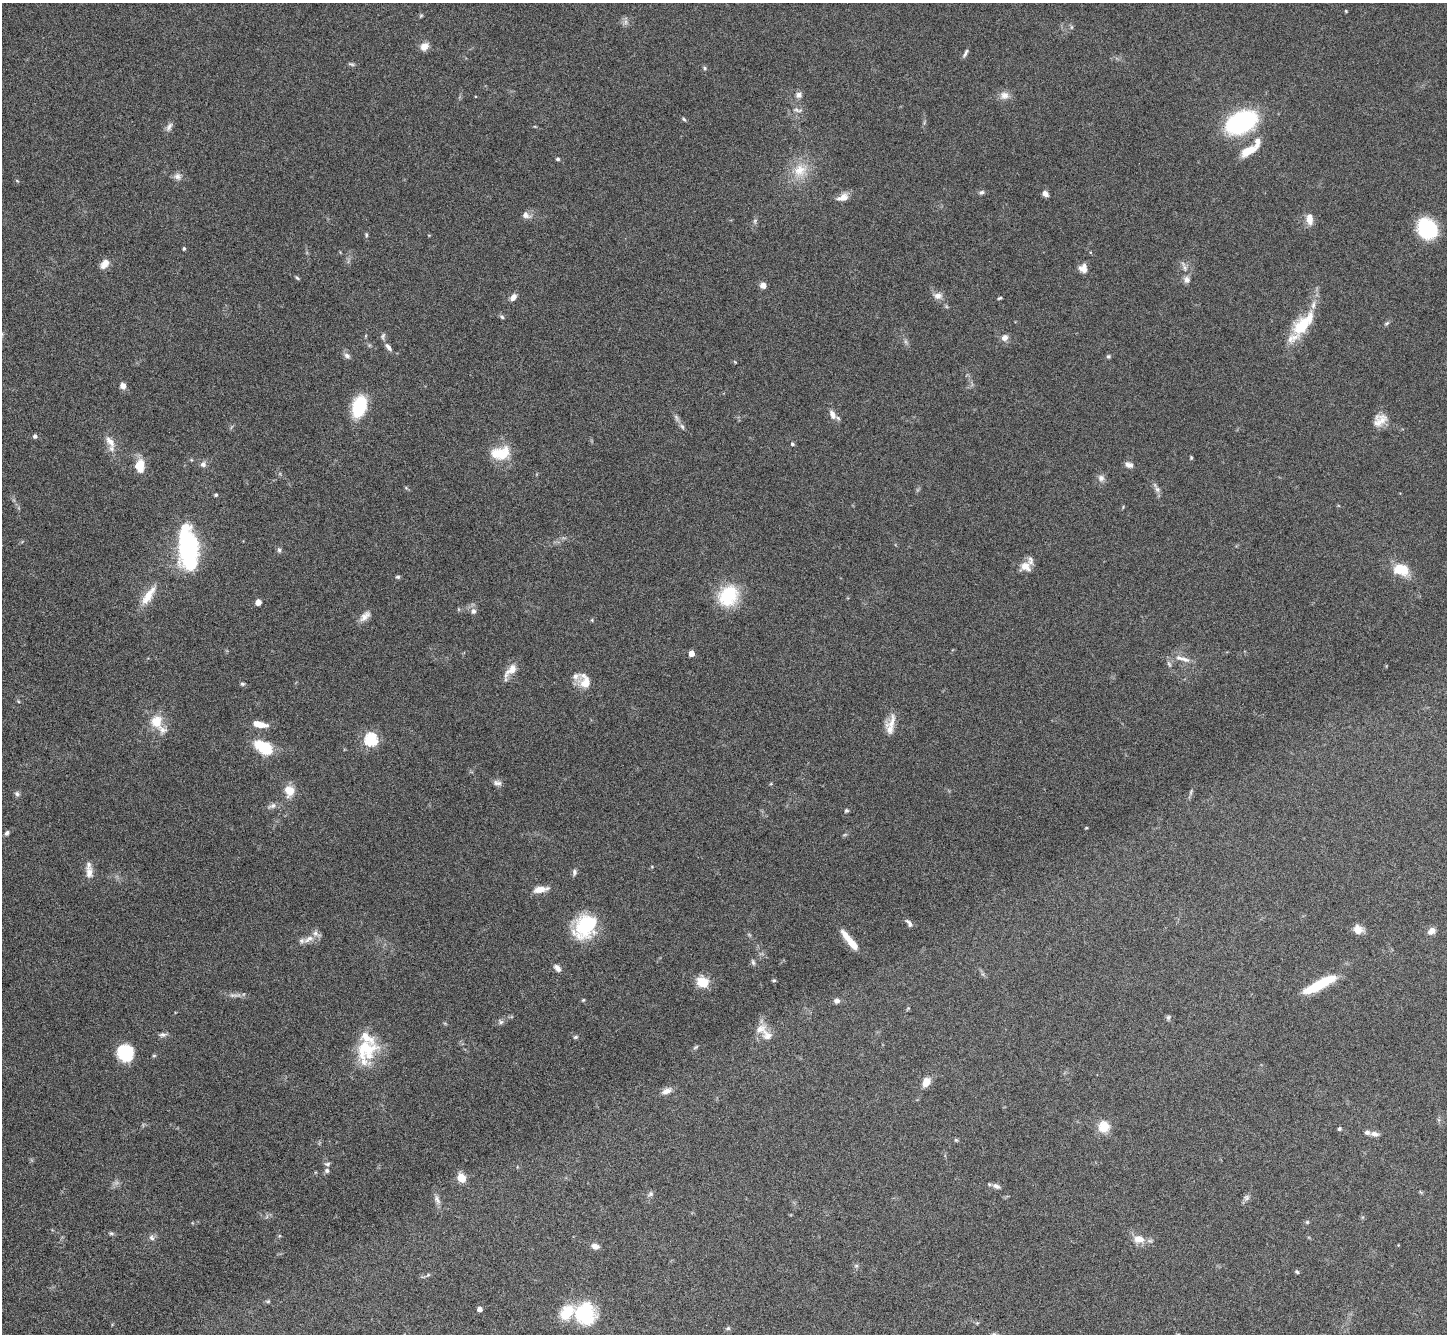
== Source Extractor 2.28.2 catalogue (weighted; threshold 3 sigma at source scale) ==
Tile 7 of 4 x 4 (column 3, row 2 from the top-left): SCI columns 2905-4349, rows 2966-4297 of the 5805 x 5795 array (HDU 1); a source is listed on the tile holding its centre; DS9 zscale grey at full resolution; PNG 1449 x 1336 px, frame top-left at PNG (2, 3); no overlay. Nothing masked; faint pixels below the display range render black.
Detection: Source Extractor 2.28.2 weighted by HDU 2 'WHT'; one run over the whole footprint, this tile lists its part. Background 0.0645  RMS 0.003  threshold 0.0124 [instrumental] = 3 sigma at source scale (4.09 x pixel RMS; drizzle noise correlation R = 1.36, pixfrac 0.8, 0.05/0.05 arcsec/px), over >= 5 px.
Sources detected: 148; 2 too faint to see at this stretch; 2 inside a brighter object's white glare — not listed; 12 inside a brighter listed object's ellipse — not listed separately; the other 132 listed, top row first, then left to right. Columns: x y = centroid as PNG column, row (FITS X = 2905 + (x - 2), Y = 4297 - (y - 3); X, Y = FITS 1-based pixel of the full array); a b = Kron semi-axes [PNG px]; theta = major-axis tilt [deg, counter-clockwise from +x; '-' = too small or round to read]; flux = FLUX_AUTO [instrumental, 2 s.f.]
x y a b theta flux
1346 11 4 3 - 0.23
1071 27 6 4 -72 0.36
424 46 11 9 45 1.8
965 53 11 4 60 0.72
351 64 10 3 -15 0.47
705 68 5 5 - 0.39
799 95 8 7 - 1.2
1004 95 12 10 -14 1.8
797 110 13 5 -17 0.85
684 119 6 4 -45 0.37
1241 122 25 15 26 42
169 126 12 6 59 1.1
1248 151 22 9 29 4.3
558 159 5 4 - 0.41
800 170 19 17 28 6
177 176 9 9 - 1.2
982 192 7 5 26 0.61
1045 194 7 5 -52 1.3
843 198 15 8 17 2.3
526 215 11 9 -65 1.3
1309 219 14 8 -86 2.4
1427 229 18 16 -53 20
366 235 6 4 -90 0.36
184 248 5 4 - 0.32
105 264 13 7 54 2.2
1083 268 10 9 - 2
297 278 6 4 -44 0.37
1187 280 9 8 - 1.1
763 285 7 6 - 1.4
938 296 11 9 2 1.6
513 297 9 6 59 1.3
1000 298 5 3 - 0.37
502 317 6 5 - 0.49
1387 323 7 4 31 0.46
1302 326 34 18 50 10
1004 338 8 7 - 1.5
388 347 12 5 -53 1.2
347 356 9 6 -39 0.93
1108 356 6 5 - 0.4
123 386 7 6 - 1.4
359 406 17 11 74 16
832 415 13 7 -67 1.8
1382 420 18 13 -53 3.1
682 426 8 5 -62 0.67
35 436 5 4 - 0.77
110 441 19 8 -51 2.4
792 444 5 4 - 0.4
500 453 24 15 10 6.9
1191 458 5 4 - 0.3
203 464 8 7 - 0.98
1129 465 10 6 -22 1.1
139 466 15 11 -86 4.3
1101 478 9 9 - 1.2
1157 489 9 5 -53 0.92
216 495 4 4 - 0.42
187 547 32 17 87 38
279 550 6 6 - 0.53
1025 566 14 10 -34 2.7
1401 570 20 13 -9 5.9
398 577 6 4 18 0.43
728 595 19 15 55 16
148 596 29 10 56 4.6
258 602 5 5 - 2
474 611 7 6 - 1
365 616 16 8 44 1.8
691 653 4 4 - 2.7
1184 659 14 6 -23 1.8
1169 664 7 4 -46 0.46
511 670 22 9 43 2.9
585 682 18 11 -77 4.1
242 684 6 5 - 0.45
156 721 15 13 87 5.2
891 723 25 9 73 3.3
260 724 16 6 -11 3.4
371 739 6 6 - 37
266 749 15 13 3 7.1
497 783 12 7 -14 1.1
289 791 10 9 - 4.5
1191 792 7 4 72 0.47
17 794 7 6 - 0.66
272 806 12 6 23 1.1
846 811 5 5 - 0.41
1086 828 4 3 - 0.22
7 833 7 5 63 0.67
89 872 16 9 90 2.3
574 872 9 5 -90 0.69
540 889 17 7 11 2.9
909 923 11 5 -50 1
585 926 27 20 53 17
1358 930 10 9 - 2.7
1431 931 10 7 40 1.6
309 939 18 7 33 2.3
852 944 22 8 -49 3.4
753 962 7 5 -69 0.58
557 968 11 6 -48 1.2
774 980 5 5 - 0.36
703 982 10 9 - 6.5
1320 984 37 8 28 12
583 1000 4 3 - 0.27
837 1001 6 6 - 1.1
1168 1017 7 5 69 0.5
501 1022 7 5 44 0.63
163 1035 9 6 -1 0.85
767 1036 18 12 -42 2.9
575 1037 5 4 - 0.41
696 1047 8 4 35 0.44
366 1050 34 25 66 13
125 1053 16 14 -67 12
154 1056 6 4 1 0.3
926 1082 10 8 62 2.7
666 1091 15 7 21 1.6
1104 1127 14 14 - 4.1
1339 1129 5 4 - 0.45
1375 1134 10 6 -11 1.2
956 1140 6 4 -43 0.34
327 1170 7 6 - 0.62
461 1178 8 7 - 4.6
997 1186 11 7 -22 1.1
650 1194 7 5 22 0.64
1247 1198 8 7 - 0.77
437 1200 13 6 -60 1.2
1307 1222 5 5 - 0.39
111 1233 7 4 0 0.46
152 1238 8 7 - 0.85
1139 1239 12 8 -9 2.9
595 1246 9 6 -16 1.6
856 1266 6 4 18 0.41
1297 1272 5 4 - 0.36
268 1301 5 5 - 0.37
480 1309 4 4 - 1.4
585 1314 29 26 -77 14
728 1328 5 4 - 0.45